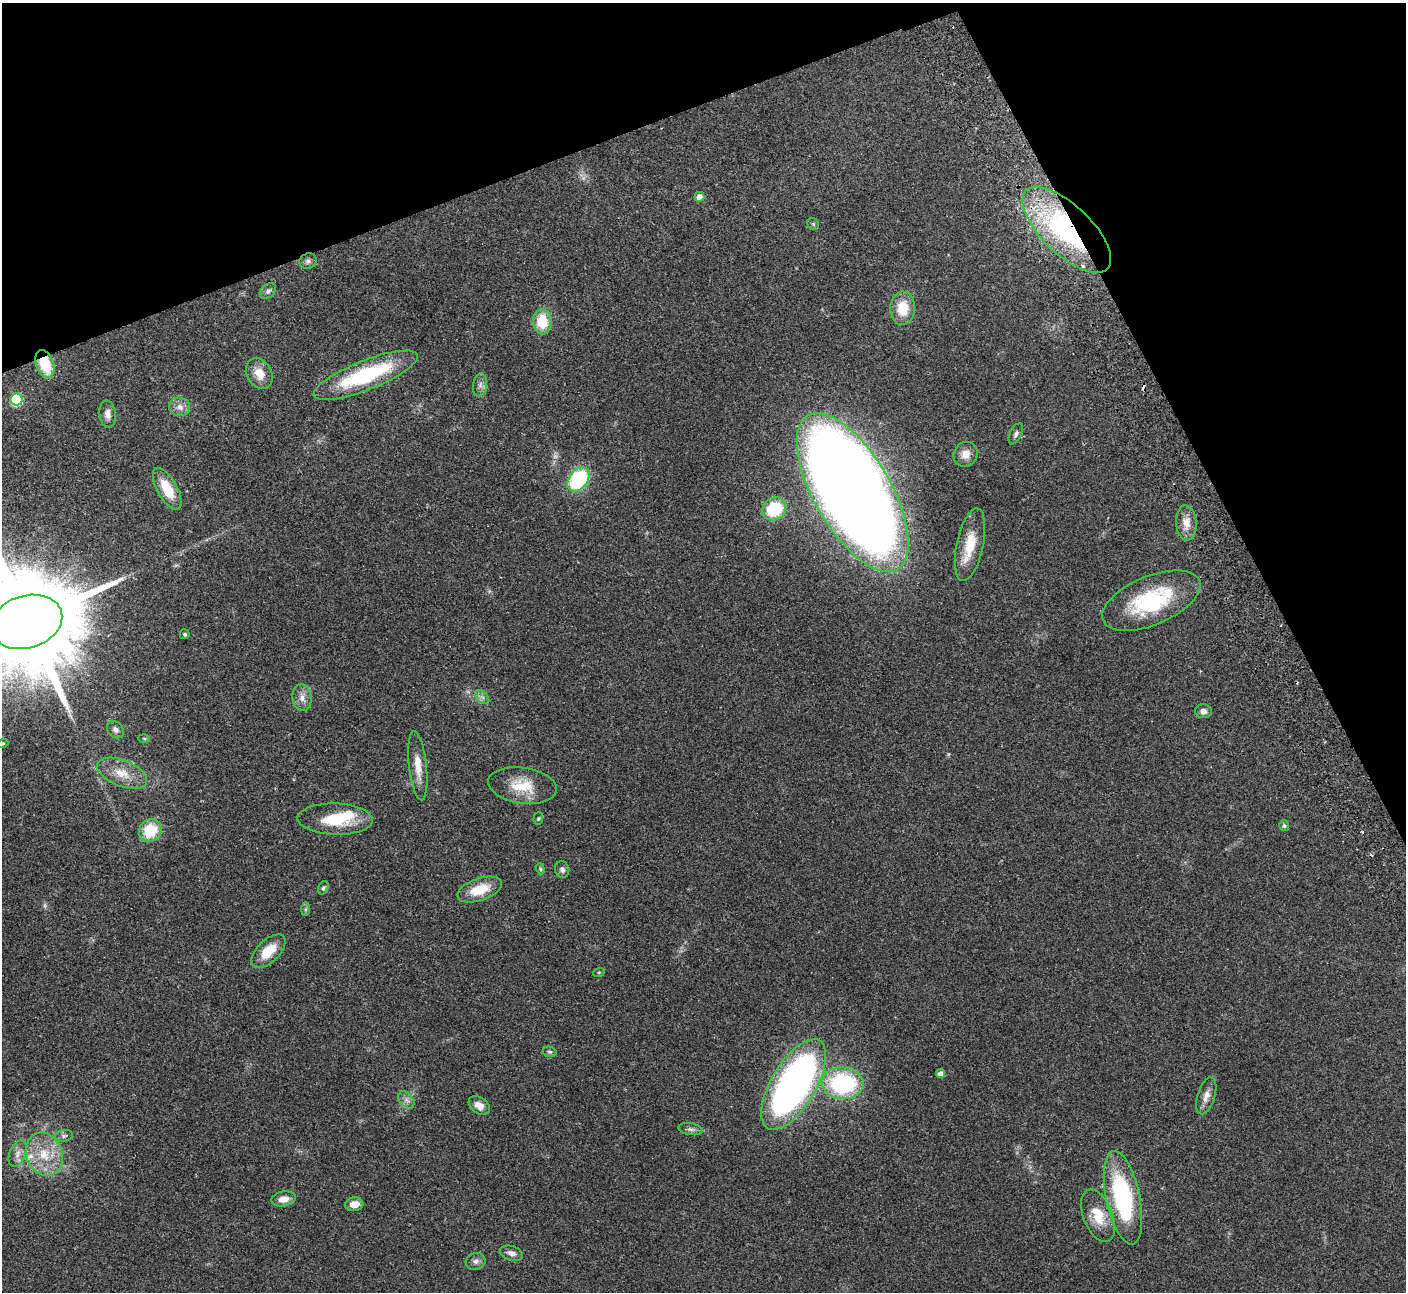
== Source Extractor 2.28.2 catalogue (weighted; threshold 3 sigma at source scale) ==
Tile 3 of 4 x 4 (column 3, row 1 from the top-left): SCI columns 2862-4265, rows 4057-5346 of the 5725 x 5660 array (HDU 1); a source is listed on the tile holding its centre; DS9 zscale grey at full resolution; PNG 1408 x 1294 px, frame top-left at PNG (2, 3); each listed source drawn as its Kron ellipse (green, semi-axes under 4 px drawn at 4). Shown black and unused: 20% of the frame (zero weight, under 2 of 3 exposures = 3% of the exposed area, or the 3 px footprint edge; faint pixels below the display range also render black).
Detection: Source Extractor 2.28.2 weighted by HDU 2 'WHT'; one run over the whole footprint, this tile lists its part. Background 0.103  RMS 0.0083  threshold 0.0371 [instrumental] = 3 sigma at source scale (4.5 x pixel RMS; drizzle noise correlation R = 1.50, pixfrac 1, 0.05/0.05 arcsec/px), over >= 5 px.
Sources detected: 73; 2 too faint to see at this stretch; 1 inside a brighter object's white glare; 5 cosmic-ray / hot-pixel residue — neither listed nor drawn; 3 inside a brighter listed object's ellipse — not listed separately; the other 62 listed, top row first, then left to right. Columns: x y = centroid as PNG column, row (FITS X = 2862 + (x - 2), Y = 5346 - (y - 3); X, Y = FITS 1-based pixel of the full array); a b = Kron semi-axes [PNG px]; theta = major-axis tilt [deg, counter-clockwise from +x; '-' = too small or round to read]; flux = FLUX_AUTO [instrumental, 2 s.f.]
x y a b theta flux
699 197 5 5 - 7.8
813 224 6 5 - 1.3
1067 230 56 24 -44 170
308 261 9 7 24 2.5
268 291 9 6 45 2.8
903 308 16 12 86 20
542 322 12 9 -88 24
45 364 14 9 -69 28
259 373 16 12 -61 12
366 375 56 14 22 77
480 385 12 7 83 3.8
17 400 6 6 - 65
180 407 10 9 - 5.8
108 414 13 8 -84 4.9
1016 434 11 6 63 2.4
966 454 13 11 56 7.9
578 479 13 9 52 81
167 489 23 10 -61 23
853 492 89 38 -60 2400
774 509 12 11 - 37
1186 523 17 10 -85 8.8
970 545 37 13 78 24
1151 601 52 24 23 71
27 622 36 26 17 28000
185 634 5 5 - 1.5
482 697 9 5 -44 2.3
302 698 13 9 -84 6.3
1203 711 8 7 - 3.9
115 730 10 7 -46 3
144 738 6 3 -2 0.84
3 743 5 3 - 0.82
418 766 35 9 -84 13
122 773 26 13 -22 16
522 785 34 18 -8 24
335 819 37 15 -2 35
538 819 6 4 87 1.1
1284 826 5 5 - 1.4
150 830 12 10 42 29
540 869 6 4 -69 1
562 870 8 7 - 2.7
323 888 7 5 69 1.5
480 889 23 11 18 20
306 909 7 4 90 1.5
268 951 21 11 44 18
599 972 6 3 18 0.9
550 1052 7 5 -14 1.6
941 1074 4 4 - 5.3
843 1083 21 16 -4 95
794 1085 51 22 59 350
1206 1096 19 9 73 6.6
406 1100 10 6 -50 3.4
479 1106 12 8 -35 7.9
691 1129 12 6 -9 2.9
64 1136 9 6 12 2.3
18 1154 14 7 68 5.4
44 1154 22 17 -68 25
1123 1198 48 17 -78 110
284 1199 12 7 9 7.8
354 1204 9 7 6 7.5
1098 1216 28 14 -68 20
511 1253 12 7 -17 4.7
476 1261 10 8 18 3.5
Overlapping masked pixels (flux is a lower limit): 2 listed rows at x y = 1067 230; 45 364
Isophote crosses this tile's border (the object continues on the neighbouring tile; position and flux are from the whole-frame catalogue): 1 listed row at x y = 27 622